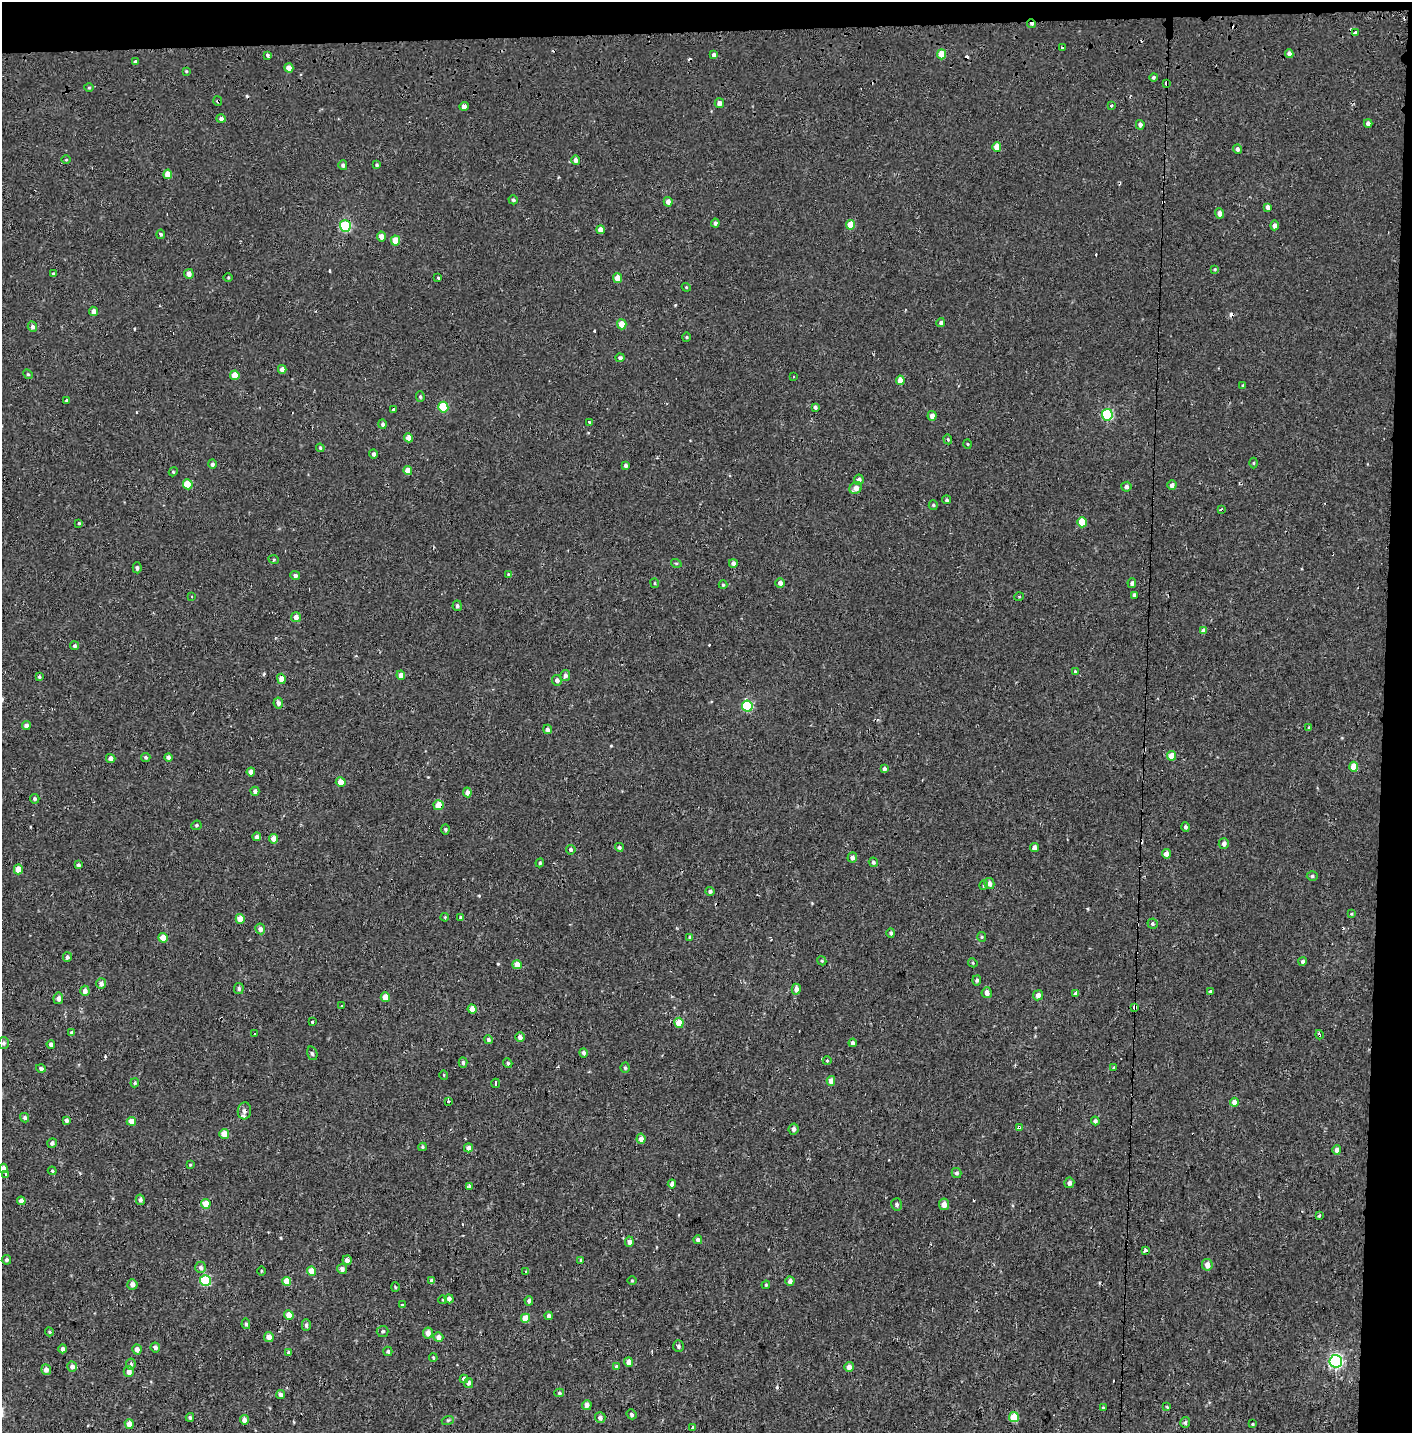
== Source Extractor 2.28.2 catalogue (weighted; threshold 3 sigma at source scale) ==
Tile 3 of 3 x 3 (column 3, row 1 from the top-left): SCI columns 2836-4245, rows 3024-4454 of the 4245 x 4554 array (HDU 1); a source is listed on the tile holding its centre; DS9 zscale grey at full resolution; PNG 1414 x 1435 px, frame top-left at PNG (2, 2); each listed source drawn as its Kron ellipse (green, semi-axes under 4 px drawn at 4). Shown black and unused: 4% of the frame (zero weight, under 2 of 3 exposures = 3% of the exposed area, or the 3 px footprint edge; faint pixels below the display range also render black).
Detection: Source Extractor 2.28.2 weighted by HDU 2 'WHT'; one run over the whole footprint, this tile lists its part. Background 0.00104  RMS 0.0035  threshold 0.0158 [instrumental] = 3 sigma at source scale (4.5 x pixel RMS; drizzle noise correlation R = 1.50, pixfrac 1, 0.0396/0.0396 arcsec/px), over >= 5 px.
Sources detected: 311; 19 cosmic-ray / hot-pixel residue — neither listed nor drawn; the other 292 listed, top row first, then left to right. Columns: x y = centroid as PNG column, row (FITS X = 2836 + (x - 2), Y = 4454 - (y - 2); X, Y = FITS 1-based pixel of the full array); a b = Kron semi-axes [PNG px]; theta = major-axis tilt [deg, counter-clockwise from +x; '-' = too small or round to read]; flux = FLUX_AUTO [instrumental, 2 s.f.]
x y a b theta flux
1031 24 4 3 - 1.1
1355 33 4 4 - 1.8
1062 48 4 3 - 1.4
941 54 5 4 - 5.5
1289 54 4 4 - 1.4
268 55 3 3 - 0.78
714 55 4 4 - 1
136 62 4 4 - 0.7
289 68 5 4 - 2.3
186 71 3 3 - 0.44
1153 77 4 4 - 0.54
1166 83 4 3 - 1.7
89 88 5 3 - 0.31
218 101 5 4 - 0.44
719 103 5 4 - 1.5
464 106 4 4 - 4.8
1111 106 4 3 - 0.34
221 119 5 4 - 0.89
1368 123 4 4 - 1.3
1140 125 4 4 - 1.2
997 147 5 4 - 4
1237 149 4 4 - 0.94
66 160 4 3 - 0.29
575 160 5 4 - 1.3
343 165 5 4 - 0.76
377 165 4 3 - 0.41
168 174 5 4 - 4.1
513 200 5 4 - 0.6
668 202 5 4 - 1.9
1268 207 4 4 - 1.3
1219 213 5 4 - 1.7
715 223 4 4 - 0.88
851 225 5 4 - 6.1
1275 225 5 4 - 1.5
345 226 6 5 - 30
600 230 4 4 - 2.4
161 234 5 4 - 0.57
381 236 5 4 - 2.3
395 240 5 4 - 5.3
1215 269 4 3 - 0.33
53 273 4 3 - 0.37
189 274 5 4 - 1.5
228 277 4 3 - 0.3
438 277 3 3 - 7.5
618 278 5 4 - 4.2
686 287 4 3 - 0.32
94 311 4 4 - 1.8
941 323 4 4 - 0.79
622 324 5 4 - 4.1
32 327 5 4 - 1.2
687 337 5 3 - 0.34
620 358 4 4 - 0.78
282 369 4 4 - 1.5
28 374 5 4 - 0.4
235 375 5 4 - 4.1
794 377 3 2 - 0.46
900 380 5 4 - 3
1243 385 4 3 - 0.37
420 397 5 4 - 0.48
67 401 3 3 - 1.4
443 407 5 5 - 17
815 407 4 3 - 0.73
394 410 3 3 - 2
1107 415 6 5 - 26
932 416 5 4 - 1.8
589 422 3 3 - 0.87
383 424 5 4 - 0.68
408 438 4 4 - 2.4
948 439 5 4 - 0.43
968 444 5 3 - 0.31
320 448 4 3 - 0.38
373 454 4 4 - 0.91
1254 463 5 3 - 0.33
212 464 5 4 - 0.75
625 465 4 3 - 0.74
408 470 4 4 - 2.8
173 472 4 3 - 0.32
859 480 5 5 - 1.5
188 484 5 5 - 8.7
1172 485 5 4 - 1.4
1126 487 5 5 - 0.94
856 488 6 5 - 2.2
947 500 4 4 - 0.53
933 505 5 4 - 0.47
1222 510 3 3 - 2.4
1082 522 5 4 - 5.8
79 523 3 3 - 0.36
274 560 5 3 - 0.33
676 563 5 3 - 0.34
733 563 4 4 - 1.2
137 568 5 4 - 0.68
508 574 4 3 - 0.26
295 576 5 4 - 0.95
655 583 5 3 - 0.36
780 583 5 4 - 1.4
1132 583 5 4 - 0.76
723 585 4 4 - 0.38
1134 595 4 3 - 0.78
192 597 2 2 - 0.32
1019 597 5 3 - 0.28
457 606 5 4 - 0.72
296 617 5 5 - 1.7
1203 631 4 4 - 1.7
75 646 4 4 - 0.54
1075 672 3 3 - 0.44
401 675 4 4 - 2.4
565 676 5 5 - 0.96
39 677 3 3 - 0.56
281 679 5 4 - 2.9
557 680 5 5 - 1.1
278 703 5 5 - 1.2
747 706 5 5 - 21
26 726 4 4 - 1.1
1309 727 4 4 - 0.32
547 729 5 4 - 1
1172 756 5 4 - 4.3
146 757 5 4 - 0.57
168 757 4 4 - 1.1
111 758 4 4 - 1.6
1354 767 5 4 - 5
884 769 4 3 - 0.8
251 772 4 4 - 1.9
341 782 5 4 - 2.9
255 791 4 4 - 0.9
467 792 5 4 - 1.5
35 799 5 5 - 0.62
439 805 5 5 - 4.9
196 825 5 4 - 0.54
1185 827 4 4 - 0.92
445 829 5 4 - 0.48
257 837 4 3 - 1.1
274 839 4 4 - 3.4
1224 844 5 5 - 1.2
619 847 4 4 - 0.58
1034 848 5 4 - 1.5
571 850 5 4 - 0.75
1166 854 4 4 - 2.1
852 857 5 5 - 1.2
873 862 5 4 - 0.7
540 863 4 4 - 0.36
78 865 3 3 - 0.49
18 869 5 4 - 4.2
1312 876 5 4 - 0.54
989 884 5 5 - 1.6
984 885 5 3 - 0.33
710 891 4 4 - 0.84
1351 914 3 3 - 1.1
445 917 4 3 - 0.3
460 917 4 3 - 0.37
240 919 5 4 - 4.9
1152 924 5 5 - 0.58
260 929 5 5 - 1.4
891 933 4 4 - 0.85
690 937 4 4 - 0.52
982 937 5 4 - 0.38
163 938 5 4 - 3.7
67 957 5 4 - 0.85
822 961 5 3 - 0.34
1303 961 4 4 - 0.93
973 963 5 4 - 0.37
517 965 5 4 - 3.6
977 980 5 4 - 0.76
101 984 5 5 - 1.6
239 989 5 5 - 0.7
796 989 5 4 - 1.9
85 991 5 4 - 1.6
1210 991 3 3 - 0.6
987 993 5 5 - 2.1
1076 993 3 3 - 13
1038 995 5 5 - 1.8
385 997 5 4 - 4.2
58 998 5 5 - 1.3
341 1006 2 2 - 0.35
1135 1007 4 3 - 6.1
472 1009 5 4 - 4.1
312 1021 3 3 - 4.9
679 1023 5 4 - 4.5
72 1033 4 4 - 0.52
255 1033 3 3 - 0.66
1319 1035 4 3 - 1.3
520 1037 5 4 - 1.5
488 1040 4 4 - 0.76
3 1043 6 5 - 0.75
853 1043 4 4 - 1
51 1044 4 4 - 1.2
312 1053 7 5 -72 0.74
583 1053 5 4 - 1
827 1061 4 3 - 0.31
463 1063 5 4 - 0.71
508 1063 5 4 - 0.67
625 1068 5 4 - 0.54
1114 1068 3 3 - 0.6
41 1069 5 4 - 0.88
444 1075 5 3 - 0.24
831 1081 5 4 - 2.4
135 1083 4 3 - 0.4
496 1083 5 3 - 1.1
448 1101 3 3 - 2.6
1234 1102 4 4 - 2.5
244 1111 8 6 84 1.6
25 1118 5 4 - 0.71
66 1120 4 4 - 0.83
131 1121 4 4 - 3.5
1095 1121 4 4 - 0.86
1019 1128 4 3 - 2.7
794 1129 6 5 - 1.2
224 1134 5 5 - 3.5
641 1139 5 4 - 1.7
52 1143 5 4 - 0.94
422 1147 4 4 - 0.47
468 1148 4 4 - 1.4
1337 1150 5 4 - 1.8
190 1165 4 3 - 0.29
3 1168 4 4 - 1.7
52 1171 4 3 - 0.39
956 1173 5 5 - 0.7
6 1175 3 3 - 5.4
1069 1183 5 5 - 1.4
672 1184 4 4 - 1.3
469 1186 4 3 - 2.2
140 1200 5 4 - 1
21 1201 4 4 - 1.6
206 1204 5 4 - 7.1
897 1204 6 5 - 0.88
944 1204 6 5 - 2.2
1320 1215 3 3 - 0.87
698 1240 4 4 - 1
629 1242 5 4 - 1.4
1146 1250 3 3 - 12
6 1260 5 4 - 0.61
347 1260 5 4 - 1.5
581 1260 3 3 - 0.57
1207 1265 6 5 - 2.6
201 1267 6 5 - 1.1
342 1269 5 5 - 1.1
261 1271 4 3 - 0.29
312 1271 5 4 - 5
526 1271 3 3 - 6.4
205 1280 5 5 - 23
632 1280 4 3 - 0.31
287 1281 4 4 - 4.5
432 1281 4 4 - 1.4
790 1281 4 4 - 1.4
132 1284 5 5 - 1.9
766 1285 4 4 - 0.37
395 1287 5 3 - 0.37
449 1299 4 4 - 0.98
443 1300 4 3 - 0.29
529 1301 5 4 - 0.77
402 1305 4 4 - 0.32
289 1315 5 4 - 4.7
549 1316 4 4 - 1.2
525 1318 4 4 - 4.6
246 1324 5 4 - 0.66
306 1325 6 4 -88 0.77
383 1331 6 5 - 0.61
49 1332 4 4 - 0.41
428 1333 5 5 - 2
269 1337 5 4 - 2.3
438 1337 5 5 - 2
678 1346 6 5 - 0.79
155 1348 5 4 - 1.1
63 1349 4 4 - 1
137 1349 5 4 - 2
388 1351 5 4 - 0.64
289 1353 4 4 - 1.1
433 1358 4 3 - 0.36
1336 1361 6 6 - 63
629 1362 5 4 - 2.1
131 1364 6 4 80 0.89
616 1366 3 3 - 2
72 1367 5 5 - 1.5
849 1367 5 4 - 1.7
46 1369 5 5 - 1.9
129 1372 5 5 - 1.9
464 1379 4 4 - 1.2
469 1383 5 4 - 0.88
559 1393 5 4 - 0.49
281 1395 4 4 - 0.93
587 1405 5 4 - 1.3
1167 1407 4 3 - 0.29
1103 1408 3 3 - 0.44
632 1414 5 4 - 0.74
190 1417 4 3 - 0.58
1014 1417 5 5 - 11
600 1418 5 5 - 1.4
244 1420 5 4 - 1.5
448 1420 6 4 18 0.44
1185 1422 5 5 - 0.75
129 1424 5 4 - 2.4
1253 1424 3 3 - 1.2
693 1428 4 3 - 1
Overlapping masked pixels (flux is a lower limit): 12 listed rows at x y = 1031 24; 1355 33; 1062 48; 1166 83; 218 101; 997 147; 1222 510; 439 805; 1135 1007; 1319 1035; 244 1111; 1019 1128
Isophote crosses this tile's border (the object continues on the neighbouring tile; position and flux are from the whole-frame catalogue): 1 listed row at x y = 3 1168